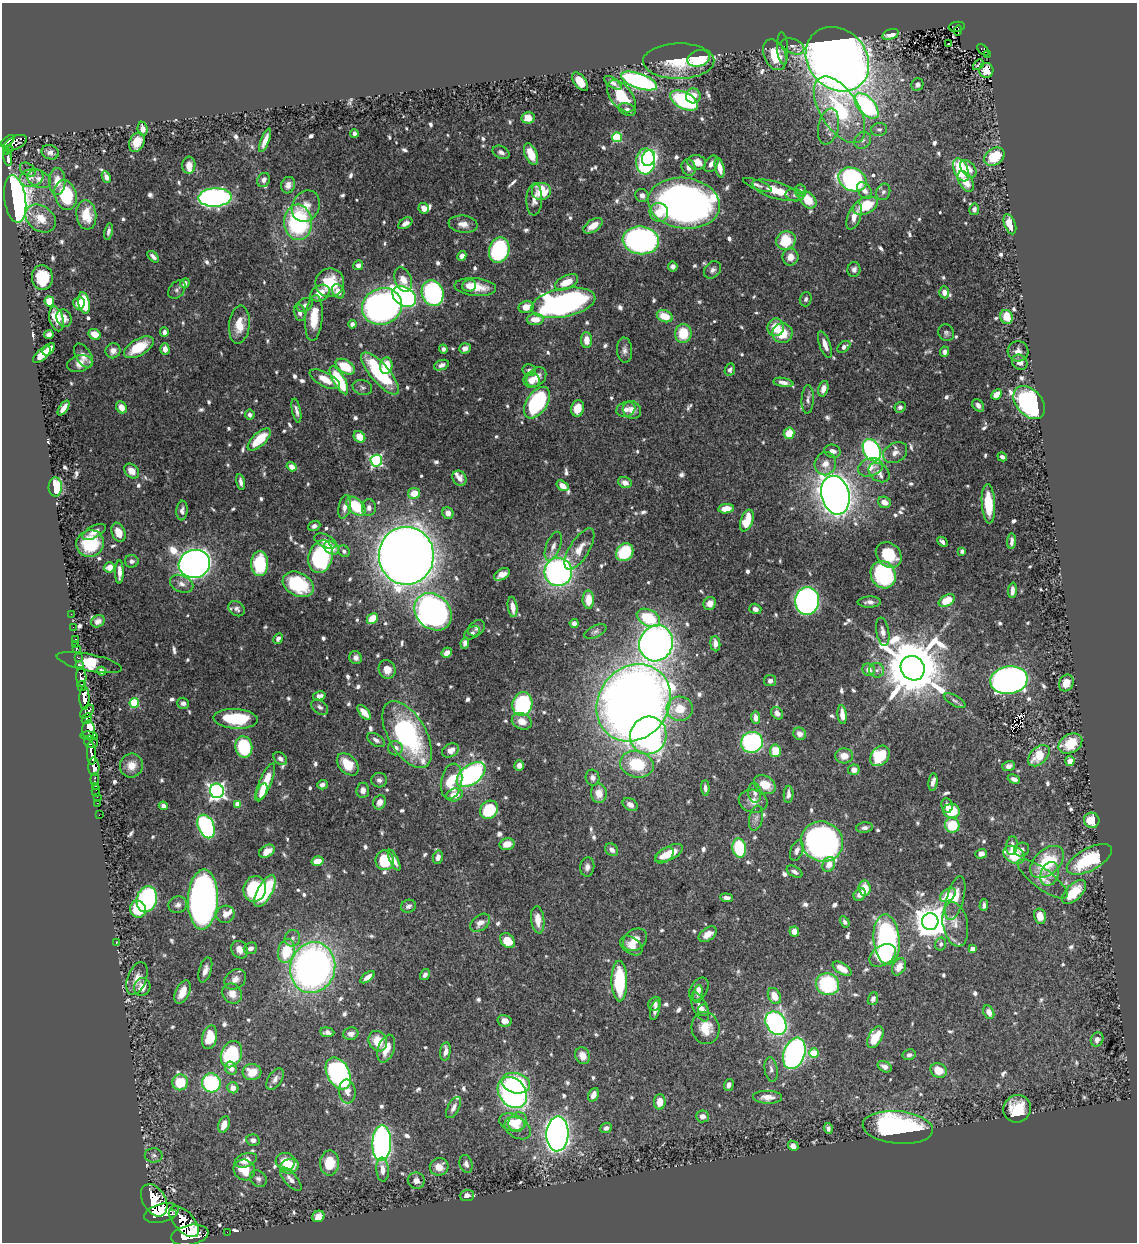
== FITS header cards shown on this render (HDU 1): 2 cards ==
NAXIS1  =                 1135
NAXIS2  =                 1240

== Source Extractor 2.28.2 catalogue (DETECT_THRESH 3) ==
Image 1135 x 1240 px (HDU 1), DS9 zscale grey, 1 PNG px = 1 image px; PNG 1139 x 1244 px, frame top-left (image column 1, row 1240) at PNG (2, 3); each listed source drawn as its Kron ellipse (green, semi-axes under 4 px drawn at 4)
Background 0.909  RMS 0.011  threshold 0.0325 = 3 sigma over >= 5 px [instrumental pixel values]
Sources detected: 837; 1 with non-positive FLUX_AUTO (blend fragments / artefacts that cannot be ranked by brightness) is neither listed nor drawn; of the other 836, the 500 brightest by FLUX_AUTO listed and drawn (336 fainter detections omitted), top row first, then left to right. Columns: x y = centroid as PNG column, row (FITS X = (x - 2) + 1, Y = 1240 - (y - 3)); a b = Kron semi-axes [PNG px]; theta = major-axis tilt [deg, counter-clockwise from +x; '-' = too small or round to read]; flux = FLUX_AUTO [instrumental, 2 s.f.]
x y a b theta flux
957 27 8 5 10 81
958 30 5 2 - 23
891 34 8 5 18 8.5
949 44 3 3 - 4.6
793 46 12 7 -23 3.3
783 48 16 5 -86 2.6
983 50 7 3 -48 4
987 54 3 2 - 8.2
775 55 16 10 -65 19
699 58 11 8 16 49
837 59 35 29 -48 1200
679 61 35 17 1 29
978 65 6 3 44 8.1
986 70 7 7 - 7.4
639 81 19 7 -19 180
580 82 10 6 -54 12
613 83 10 5 -35 3.1
917 85 6 6 - 2.5
621 96 18 11 -53 26
693 96 7 7 - 8.5
684 100 15 8 -26 76
867 106 15 8 -48 130
627 109 9 6 -19 3
839 110 37 19 -58 68
528 118 6 5 - 11
828 126 18 10 78 7.4
143 129 7 5 -84 5.5
879 129 8 6 11 2.2
354 133 4 3 - 3
617 137 5 5 - 57
265 140 12 4 68 6.3
863 140 9 7 45 3.3
8 141 8 3 39 590
137 142 10 7 66 11
15 143 12 6 25 610
9 150 3 3 - 120
6 152 3 3 - 180
50 152 8 7 - 3.9
501 152 9 6 -26 3.4
531 154 11 6 -68 16
994 157 11 8 35 25
8 158 8 3 -82 290
649 158 8 6 70 77
645 161 13 9 88 140
697 162 9 7 -12 8.6
711 164 9 6 55 4.3
189 165 8 6 86 5.9
689 167 8 7 - 4.5
720 168 10 4 -77 7.9
968 169 10 6 -50 6.7
28 170 8 6 -36 2.4
961 170 12 7 -67 50
106 177 6 4 -64 3
31 178 12 8 16 5.5
39 179 12 8 -23 6.3
853 179 14 11 -26 160
264 180 7 6 - 4.1
57 181 13 8 -90 9.6
966 181 11 7 -59 10
288 185 8 7 - 4.2
757 185 15 4 -21 2.7
776 190 25 8 -17 21
542 191 10 9 - 19
800 191 6 5 - 2.2
865 191 9 6 -53 5
883 192 8 7 - 2.7
66 195 15 11 -74 49
642 195 7 6 - 3.8
795 195 9 6 -11 2.6
215 197 16 9 2 240
15 199 24 10 -82 450
534 199 16 8 87 6.1
808 200 9 7 -46 17
684 203 36 25 -7 450
306 206 16 13 60 9
865 206 13 8 26 31
424 208 5 5 - 5.4
974 209 5 5 - 3.2
659 212 9 9 - 12
86 215 15 10 -83 16
854 216 14 6 70 8.3
41 218 16 12 -36 13
298 222 18 14 -86 98
405 223 8 5 33 3.9
463 224 14 8 -7 6.1
1010 224 10 5 -70 12
593 226 11 6 34 9.8
108 231 8 4 78 2.3
641 240 18 14 -8 240
786 241 10 9 - 29
499 250 13 10 73 91
462 256 5 4 - 3.2
153 257 7 3 -45 3.1
790 257 8 8 - 7.3
358 265 5 4 - 3.6
673 266 5 5 - 2.4
854 269 7 6 - 2.9
713 270 9 7 48 3.2
42 278 12 10 -86 26
403 280 13 8 -69 8.8
567 282 12 6 27 15
185 283 5 4 - 4
330 283 14 14 - 24
469 286 7 6 - 4.4
475 287 21 9 -5 15
177 290 10 7 50 2.3
338 291 7 6 - 5.3
944 292 6 5 - 5
320 293 10 7 31 11
433 293 13 11 -73 150
404 296 13 9 -35 270
806 299 7 6 - 2.2
49 301 5 4 - 24
79 303 6 5 - 8.4
84 303 11 5 -78 37
563 303 32 14 11 270
305 305 8 6 30 2.6
382 306 20 18 23 350
526 307 7 6 - 7.7
300 313 9 5 -77 3.6
665 316 8 5 -21 14
1007 317 7 6 - 20
64 318 9 7 -64 4.9
314 318 23 8 85 19
56 319 13 7 -75 13
535 319 8 5 3 9.9
352 324 4 4 - 3.4
239 325 19 10 84 15
776 327 9 8 - 14
164 332 5 4 - 3.3
782 333 10 10 - 17
946 333 8 7 - 2.3
49 334 5 4 - 2.9
95 334 6 5 - 8.3
683 334 9 8 - 22
586 340 8 5 -88 7.3
825 344 14 5 -70 6.6
139 347 16 8 31 24
844 347 7 5 38 2.5
465 348 6 5 - 3.6
49 349 7 5 44 8.5
165 349 6 4 -89 4.9
443 349 4 4 - 2.2
625 350 13 7 -86 3.5
113 351 8 7 - 4.9
1018 351 10 10 - 5.1
945 352 5 4 - 2.7
42 355 11 5 41 12
83 356 13 7 -57 5.5
1020 362 8 7 - 4.7
80 364 13 8 14 6.5
441 365 8 5 21 3.4
386 366 8 6 83 18
345 367 10 6 -33 23
529 370 7 6 - 2.6
730 370 6 5 - 2.2
380 373 27 9 -49 66
536 377 11 8 45 8
325 379 17 7 -27 12
339 380 15 6 -61 44
532 380 8 7 - 6.4
783 382 10 4 -10 3.9
362 387 10 7 -18 2.6
823 389 8 5 75 5.3
997 394 6 4 43 8.6
808 399 14 6 87 2.9
537 403 18 10 56 98
1029 403 19 12 -49 200
978 405 7 5 -46 3.5
121 407 6 5 - 7.9
900 407 5 5 - 2.5
64 408 8 4 56 7.4
577 408 8 6 76 11
626 409 9 7 20 4.8
632 410 9 8 - 6.6
296 411 12 4 -78 3
250 415 5 4 - 3.4
789 433 6 5 - 14
359 437 6 5 - 11
259 439 14 6 43 24
872 450 12 8 -62 170
833 451 8 6 -14 4.9
895 453 13 9 31 5.3
1002 457 5 3 - 2.7
376 461 6 6 - 130
825 464 11 10 - 8
292 467 5 4 - 8.9
870 467 12 9 18 8.6
132 471 8 6 -46 7.8
879 472 11 8 -37 5.3
459 478 8 6 -58 4.5
241 482 8 3 -79 3.1
625 483 7 5 -22 6.1
562 486 6 4 -34 6.9
55 487 9 6 89 31
414 493 6 5 - 12
835 495 19 14 -76 990
884 502 6 5 - 6.4
988 504 20 6 -86 24
356 506 11 7 -45 33
345 507 12 6 77 4.9
369 508 8 7 - 4.3
726 509 8 4 8 9.4
182 510 10 5 85 3.4
448 513 6 5 - 4.9
747 521 11 6 70 22
314 526 6 5 - 2.3
94 532 13 6 28 6.3
118 532 10 6 -69 10
325 541 12 6 -25 6.1
1011 541 8 3 85 2.8
942 542 6 3 -43 2.5
90 543 14 13 - 40
553 546 15 7 69 4.9
331 548 8 6 -37 6.6
579 549 23 9 58 11
344 551 6 5 - 2.3
962 551 4 4 - 2.4
625 552 9 8 - 40
889 555 14 11 -44 28
406 556 29 27 -90 1900
321 557 16 12 74 100
132 561 7 6 - 2.5
194 564 16 14 14 840
260 564 12 8 89 44
110 567 5 5 - 8.5
119 572 11 3 90 5.2
558 572 14 14 - 260
502 574 8 5 29 7.9
883 575 14 12 -62 83
182 584 12 8 -23 4.9
298 584 16 11 -27 45
1012 590 7 3 87 3.3
588 600 9 6 -89 14
807 601 14 12 85 300
947 601 9 5 29 20
869 602 12 5 2 3.5
710 603 7 6 - 6.3
513 607 10 5 -82 7.6
237 609 9 7 -38 2.5
755 609 6 5 - 3.3
433 612 20 16 -45 370
71 614 2 2 - 9.3
648 618 12 8 -27 35
372 619 6 5 - 17
98 621 7 5 31 3.1
574 623 4 4 - 4.3
73 627 2 2 - 8.9
476 628 9 7 41 2.4
595 631 12 6 25 2.3
883 632 14 6 -80 4.6
472 633 8 5 36 2.4
76 639 3 2 - 26
278 639 6 4 59 2.3
465 643 6 4 83 3.4
656 643 18 16 66 550
76 644 2 2 - 9
715 644 8 5 -85 5.4
76 649 4 3 - 49
447 653 5 4 - 5.5
78 658 3 2 - 140
356 658 6 6 - 3.3
89 663 33 8 -11 33
80 666 4 4 - 370
913 668 13 11 -54 6900
387 669 9 8 - 7.6
869 670 6 6 - 7
877 670 7 7 - 3.4
102 671 4 4 - 3.1
81 677 9 5 -88 2000
1009 680 18 14 10 460
770 681 6 5 - 2.8
1066 683 8 7 - 9.4
82 686 5 3 - 660
319 696 6 4 15 3.6
84 698 12 5 -90 3600
955 701 12 5 -30 2.3
134 703 5 5 - 45
183 703 6 5 - 3
634 703 41 35 53 1100
522 704 12 10 79 92
320 707 9 6 -38 2.4
680 709 13 12 - 15
87 711 8 5 44 940
364 712 9 4 -49 9.4
777 713 7 5 -46 3.2
842 715 9 4 -83 7.4
756 718 6 4 -83 6
87 719 6 3 48 550
236 719 22 10 -3 47
522 721 10 8 -22 8.3
88 730 9 6 -89 1000
407 734 37 19 -60 120
800 734 6 6 - 4.9
648 735 19 18 - 240
89 736 8 4 -7 260
376 740 10 6 -30 3.3
91 742 7 6 - 290
752 742 11 10 - 120
1070 744 12 9 29 22
244 747 11 8 -81 53
395 748 7 7 - 4.8
450 750 9 6 28 5.7
775 751 6 5 - 17
91 753 11 4 -86 1800
844 756 9 7 -3 9
880 756 11 8 51 37
1039 756 13 8 44 20
280 759 8 5 -43 2.8
1070 761 5 4 - 5.6
348 764 13 8 -47 18
637 764 17 13 -14 35
519 765 5 5 - 4.5
131 766 12 11 - 7.3
1009 766 6 5 - 3.6
94 767 9 5 -88 2200
854 770 6 5 - 6.1
471 775 16 9 37 140
593 778 8 7 - 3.3
95 779 6 3 84 91
1014 779 6 4 -22 4.7
379 780 8 7 - 2.9
452 781 18 10 79 24
265 782 20 6 67 20
933 782 9 4 83 3.8
322 785 5 4 - 2.6
765 785 12 8 -33 13
95 786 3 2 - 33
705 788 7 4 -86 3.3
363 790 7 6 - 4.4
96 791 5 2 - 30
217 791 7 7 - 250
262 792 9 4 66 7.9
599 793 10 8 -86 9.5
755 793 10 6 -83 3.5
788 794 9 5 88 3.6
455 795 8 6 19 10
97 797 2 2 - 16
753 801 14 11 -13 7
380 802 7 6 - 5.6
97 803 2 2 - 6.9
237 804 4 4 - 8.9
630 804 8 6 -33 4.5
947 805 7 5 -83 3.9
163 806 4 4 - 2.7
489 810 10 8 48 38
952 811 8 7 - 25
99 815 2 2 - 11
756 818 13 6 78 3.5
1092 820 8 7 - 17
952 825 7 7 - 27
206 826 12 8 -66 120
865 828 8 5 7 2.5
822 842 21 20 - 370
507 844 7 6 - 9.5
1012 846 9 5 82 4
739 848 10 6 -79 42
612 850 7 5 -46 4
1022 850 8 6 23 3.2
267 851 8 5 32 7.1
797 851 10 6 70 3.4
669 853 15 7 27 16
981 854 6 5 - 3.3
664 855 10 6 34 8.5
1014 855 11 8 -27 28
438 857 7 5 76 4
1089 859 25 11 28 49
385 860 10 9 - 31
394 860 11 4 -64 4.4
317 861 6 4 14 9.7
1047 862 19 12 43 40
829 864 8 6 63 7.4
587 867 10 7 83 4.2
794 872 8 5 -30 3
1050 874 12 9 69 5.2
1043 879 30 10 -37 11
865 888 7 6 - 14
255 889 13 11 74 70
265 891 18 7 61 43
1074 892 15 7 44 20
860 894 7 5 52 5.5
948 895 9 5 37 21
727 898 6 4 -5 2.8
955 898 23 8 75 13
147 899 13 10 75 110
203 899 30 15 87 480
178 905 9 8 - 3.6
984 905 6 4 89 2.3
408 906 8 6 19 2.8
138 909 8 8 - 26
225 914 9 8 - 6.3
1040 916 8 6 -77 8.5
538 920 14 6 -83 10
930 921 8 8 - 1500
845 922 6 4 -57 2.2
480 923 11 7 38 6
955 924 22 12 -79 11
794 931 5 5 - 8.3
708 934 10 6 34 8.2
292 938 8 7 - 2.9
887 939 25 13 -85 150
635 940 13 10 37 7.4
508 941 8 6 -43 16
116 943 2 2 - 8.5
941 944 6 5 - 2.2
631 945 12 8 -36 6.8
250 948 7 5 21 3.3
972 949 4 4 - 8.1
240 950 9 7 -52 6.9
286 951 12 8 75 28
883 955 14 10 34 23
899 967 9 6 62 9.8
313 968 25 22 75 370
842 969 10 5 -31 9.5
205 970 13 6 74 4.8
425 975 6 4 56 2.8
367 977 8 4 37 5.4
137 979 17 9 70 8.4
235 979 12 9 37 5.8
619 981 20 8 -89 53
827 984 11 11 - 70
142 987 9 8 - 8.5
699 989 12 8 57 5.1
182 992 12 7 65 10
232 994 10 9 - 7.6
698 994 9 5 81 2.8
774 996 8 6 -64 12
873 999 6 5 - 2.3
655 1004 7 6 - 2.4
700 1007 15 7 -66 6
655 1010 10 4 75 3.7
703 1010 6 5 - 2.6
989 1012 7 5 -65 6.1
505 1021 7 5 -12 6.2
776 1023 12 9 -56 160
705 1028 16 14 -77 15
327 1032 7 5 -6 3.1
351 1034 7 6 - 3.9
210 1037 12 7 76 25
875 1037 12 6 60 18
1097 1040 7 6 - 3.5
378 1041 10 9 - 14
386 1049 14 8 70 10
445 1051 9 5 82 5.6
794 1053 16 10 70 220
814 1053 5 4 - 32
231 1054 13 10 67 71
909 1055 6 5 - 2.3
583 1056 9 7 -67 6.4
885 1067 7 5 -29 4.3
231 1068 7 5 -58 5.7
771 1069 12 6 -82 3.1
939 1070 8 7 - 12
252 1072 9 8 - 14
338 1073 17 11 -63 230
275 1079 12 6 57 3.8
180 1082 8 7 - 24
211 1083 9 9 - 78
516 1083 14 10 -14 62
729 1085 6 4 74 3.3
233 1088 6 5 - 6.7
347 1091 12 8 -84 6.5
512 1092 17 13 -52 210
593 1095 7 5 65 5.2
768 1097 14 6 -2 7.6
660 1102 8 6 89 9.9
454 1107 11 5 62 3.8
1017 1109 14 13 - 22
702 1116 6 6 - 4
512 1122 13 9 -19 13
517 1122 10 8 45 10
224 1124 8 5 70 9.3
898 1127 35 16 -5 160
518 1128 14 10 -31 6.7
606 1128 6 4 21 3.3
828 1128 5 4 - 2.6
557 1134 17 11 87 670
253 1140 7 5 -12 3.4
382 1143 18 9 88 240
793 1146 6 4 -47 4.5
154 1155 9 7 -2 2.6
246 1160 11 6 20 8.3
285 1162 10 9 - 11
330 1163 12 9 89 19
466 1164 9 6 -73 3.3
289 1166 9 7 18 19
439 1167 9 8 - 8.5
244 1170 11 10 - 19
382 1170 12 6 -86 5.6
258 1179 9 7 -42 2.8
291 1179 14 6 -49 5.1
416 1181 8 8 - 4.7
467 1195 7 6 - 2.9
154 1200 17 11 -60 6500
162 1213 18 9 14 6700
172 1214 3 2 - 450
318 1216 6 5 - 5.5
184 1222 19 10 -48 4000
227 1232 2 2 - 11
190 1235 19 10 11 5200
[336 fainter detections neither listed nor drawn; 1 non-positive-flux detection neither listed nor drawn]